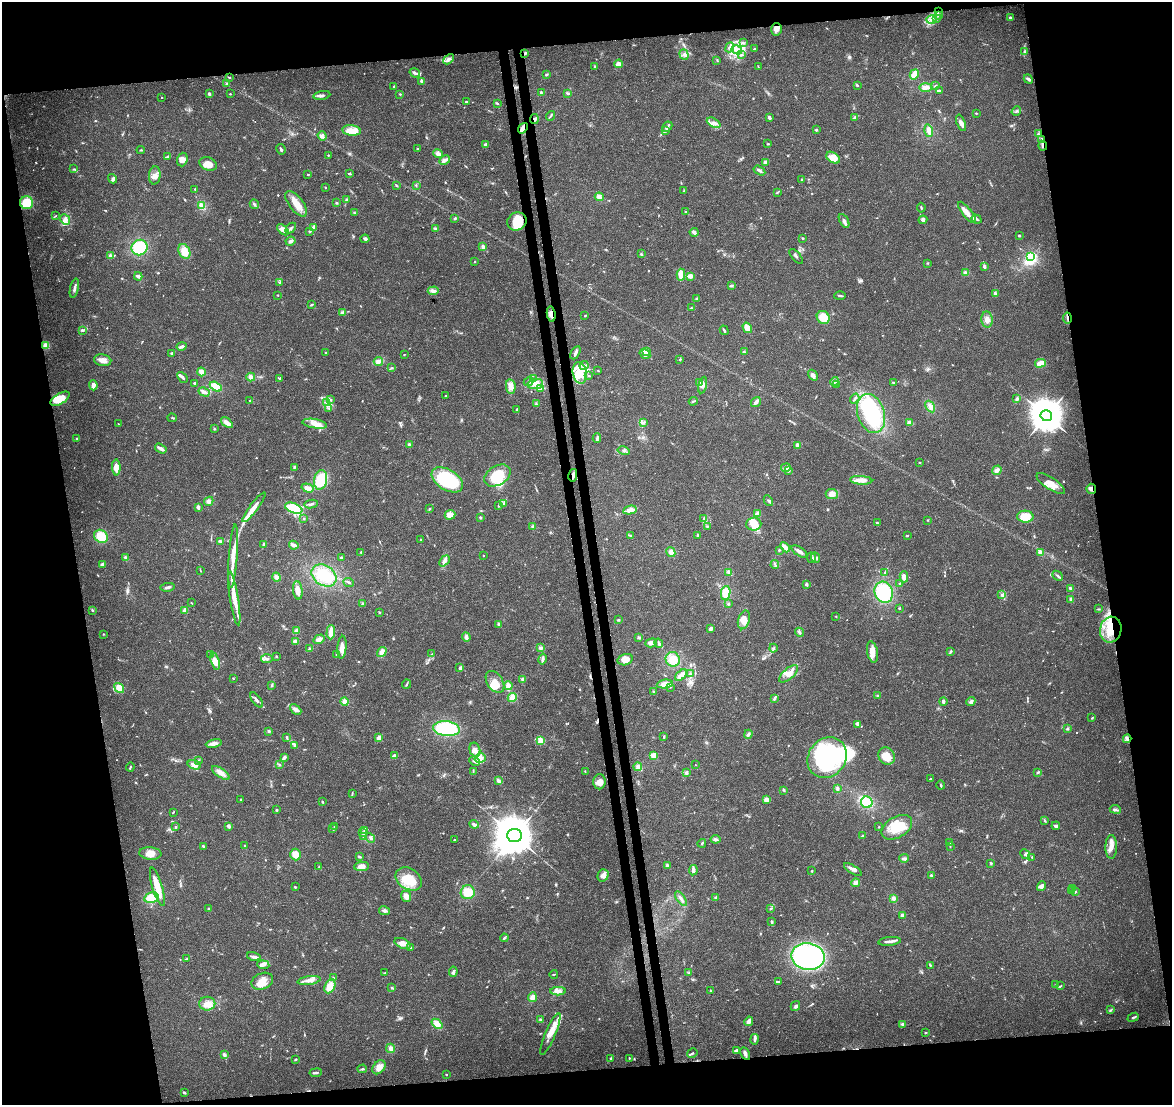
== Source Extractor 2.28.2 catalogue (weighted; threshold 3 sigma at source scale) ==
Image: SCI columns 56-4734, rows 68-4477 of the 4791 x 4502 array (HDU 1 of 3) = the unmasked area's bounding box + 8 px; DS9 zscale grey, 4 x 4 block average (1 PNG px = mean of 4 x 4 image px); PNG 1174 x 1107 px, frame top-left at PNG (2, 2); each listed source drawn as its Kron ellipse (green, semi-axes under 4 px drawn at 4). Shown black and unused: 21% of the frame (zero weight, under 3 of 4 exposures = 5% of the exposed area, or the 3 px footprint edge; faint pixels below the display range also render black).
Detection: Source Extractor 2.28.2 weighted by HDU 2 'WHT'. Background 0.0306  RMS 0.0036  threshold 0.0162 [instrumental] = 3 sigma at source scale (4.5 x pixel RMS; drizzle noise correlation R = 1.50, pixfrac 1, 0.0396/0.0396 arcsec/px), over >= 5 px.
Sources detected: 835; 1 too faint to see at this stretch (4 x 4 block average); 7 inside a brighter object's white glare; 4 cosmic-ray / hot-pixel residue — neither listed nor drawn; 22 coinciding with a brighter row at this scale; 83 inside a brighter listed object's ellipse — not listed separately; of the other 718, all 500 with FLUX_AUTO >= 1.31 (the completeness limit of this list) listed and drawn (218 fainter detections not listed), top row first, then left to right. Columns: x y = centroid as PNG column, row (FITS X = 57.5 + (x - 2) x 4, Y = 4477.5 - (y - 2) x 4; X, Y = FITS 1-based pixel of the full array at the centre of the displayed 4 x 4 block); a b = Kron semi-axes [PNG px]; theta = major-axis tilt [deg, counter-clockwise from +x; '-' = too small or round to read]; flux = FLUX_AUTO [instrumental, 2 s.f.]
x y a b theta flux
939 12 2 2 - 1.7
938 15 4 2 - 3.1
1010 17 3 2 - 3.2
931 19 5 3 - 7
936 19 4 2 - 2.2
776 29 6 5 - 11
744 43 3 2 - 2.5
730 47 5 3 - 5.6
754 49 3 2 - 2.5
737 50 5 3 - 11
1024 52 2 2 - 2.1
525 53 3 2 - 3.4
684 55 5 4 - 7.7
741 55 3 2 - 2.9
449 59 6 3 45 7.5
717 60 2 2 - 1.6
618 64 4 3 - 10
595 66 3 2 - 2.1
758 67 4 2 - 1.5
415 73 5 2 - 6
914 74 5 3 - 24
546 75 4 2 - 2.9
229 77 3 2 - 1.9
1028 79 5 2 - 6.1
422 81 2 2 - 12
227 84 2 2 - 2.7
857 85 3 2 - 2.9
394 86 3 2 - 1.9
935 86 3 2 - 2.3
926 87 6 4 1 12
939 91 4 3 - 4.4
541 92 3 2 - 2.2
568 93 3 2 - 3.4
209 94 2 2 - 5.5
230 94 2 2 - 1.6
400 94 2 2 - 1.8
322 95 8 2 9 6.8
162 98 2 2 - 1.9
466 101 2 2 - 2
497 103 3 2 - 2.5
1016 111 5 2 - 2.5
976 113 3 2 - 1.5
551 116 5 2 - 3
769 118 4 3 - 3.7
855 118 4 2 - 7.4
534 119 5 3 - 4.4
714 123 7 4 -28 9.5
961 123 9 4 -70 10
667 127 6 2 43 3.8
523 128 6 4 51 9.3
351 130 9 5 -7 23
666 130 2 2 - 2.1
816 130 3 3 - 2
929 131 6 3 -72 14
1038 134 2 2 - 1.5
322 136 5 4 - 6.7
1042 139 3 2 - 2.3
768 144 3 2 - 2.5
485 145 3 3 - 4.1
1043 146 5 2 - 2.9
281 149 5 2 - 4.2
417 149 4 2 - 2.1
141 150 4 2 - 1.8
438 154 5 3 - 7
328 155 2 2 - 3.2
167 157 3 2 - 3.2
833 158 7 5 -34 31
182 160 7 5 72 13
445 160 6 3 28 13
765 163 3 3 - 10
208 164 9 6 -21 22
74 169 2 2 - 1.4
759 171 6 3 -33 5.8
350 174 3 2 - 3.1
155 175 9 5 84 14
308 175 2 2 - 1.7
113 179 5 4 - 5.2
801 180 2 2 - 2.4
396 185 4 2 - 2
416 185 2 2 - 1.4
325 187 2 2 - 1.4
195 189 3 2 - 1.4
684 191 3 2 - 1.5
777 192 3 2 - 2.3
599 197 4 3 - 7.2
346 200 3 2 - 2.6
27 203 6 6 - 54
337 203 2 2 - 3.7
254 204 5 3 - 4.3
296 204 15 7 -52 29
202 205 4 3 - 12
921 208 5 2 - 2.4
686 212 2 2 - 2.1
967 212 13 4 -51 17
354 213 2 2 - 2
55 216 4 2 - 1.9
455 218 4 2 - 2.2
65 219 6 4 -50 8.6
977 219 5 2 - 3.5
923 220 4 4 - 5.5
517 221 10 9 - 57
844 221 7 3 -60 6.4
291 228 6 2 44 4.4
314 228 3 3 - 11
435 228 3 3 - 3.1
283 230 7 4 -44 9
310 231 3 2 - 1.9
694 232 4 3 - 6.3
1019 236 3 2 - 2.3
802 238 2 2 - 2.4
365 239 4 3 - 4.7
291 241 5 3 - 6.1
483 247 4 3 - 5.8
139 248 8 7 - 90
184 251 8 5 -63 25
641 254 2 2 - 1.6
110 256 3 3 - 3.7
796 257 9 2 -49 3.7
1031 257 2 2 - 290
475 262 2 2 - 1.6
928 263 2 2 - 1.5
984 267 3 2 - 5.3
965 273 2 2 - 16
681 275 6 3 -88 21
138 276 4 3 - 7.9
690 276 4 3 - 14
280 282 3 2 - 2.9
731 286 3 2 - 2.1
74 288 10 2 77 7.1
433 291 5 3 - 6.4
995 293 4 3 - 5.1
278 295 2 2 - 2
840 296 6 2 2 2.9
697 299 3 2 - 4
311 305 4 2 - 2.4
691 308 2 2 - 2.2
343 313 3 3 - 8.9
551 314 8 3 -80 11
585 315 2 2 - 2
823 317 7 6 - 33
1067 318 5 2 - 3
987 319 8 5 -84 14
747 328 6 3 -58 22
82 330 3 2 - 3
724 330 5 2 - 2.9
45 345 4 4 - 11
181 346 5 3 - 4.7
646 351 3 2 - 3.8
326 352 2 2 - 2.3
744 352 3 2 - 2.6
172 353 2 2 - 3.1
575 353 7 3 61 5.2
645 354 6 3 -34 5.5
404 355 3 2 - 1.3
680 359 3 2 - 1.9
103 360 9 5 -10 18
378 361 4 4 - 7.6
1040 363 5 3 - 19
584 366 4 3 - 5.3
392 368 3 2 - 2.7
598 371 3 2 - 1.4
201 372 4 3 - 20
580 373 11 7 -79 32
813 375 6 3 -58 6.6
589 376 2 2 - 1.6
182 377 6 2 -47 5.6
251 377 4 3 - 9.6
280 379 4 2 - 4
533 379 3 2 - 1.4
529 381 5 2 - 4.5
835 381 4 3 - 4.2
699 382 3 2 - 2.6
893 382 2 2 - 2.2
195 383 2 2 - 6.2
535 384 8 5 8 16
93 385 5 3 - 11
703 385 8 4 78 9.2
837 385 2 2 - 1.3
511 386 7 4 -81 14
216 387 6 3 -29 44
540 388 3 2 - 2.1
204 392 6 3 -28 8.6
446 396 2 2 - 3.1
60 399 11 5 31 41
855 399 5 2 - 3.2
1017 399 4 3 - 4.3
250 400 2 2 - 2.1
331 400 3 3 - 3.1
693 401 4 2 - 2.7
326 402 3 2 - 2.6
756 402 5 3 - 7.7
536 404 2 2 - 2
930 407 6 4 -58 8.3
329 408 4 2 - 2.3
517 410 3 3 - 3.8
871 413 20 13 -71 210
1046 416 6 5 - 5900
172 418 5 2 - 2.3
227 423 7 4 -39 11
643 423 3 2 - 2.1
910 423 4 2 - 14
119 424 2 2 - 1.3
315 424 12 4 -9 19
214 429 3 2 - 1.5
597 438 4 2 - 3.8
77 439 3 2 - 2.3
409 445 3 2 - 5.6
798 445 4 3 - 5.9
161 448 6 2 -34 11
624 450 6 2 -11 4.1
919 462 2 2 - 1.3
116 467 8 4 -89 20
294 467 4 2 - 1.6
786 468 5 3 - 5.1
788 470 4 3 - 3.9
997 470 5 4 - 7.8
497 475 14 9 31 73
573 475 6 2 78 9
321 480 10 6 80 61
447 480 17 10 -32 150
861 480 11 3 -4 14
1051 484 16 6 -33 25
308 488 6 4 -18 10
1091 489 5 5 - 7.8
832 494 6 5 - 12
209 501 5 3 - 8.2
768 501 6 2 -59 4.1
503 503 4 3 - 4
311 504 7 2 11 6.1
499 506 3 2 - 2.1
198 507 4 2 - 5.6
254 507 18 3 53 30
294 508 9 5 -21 96
429 509 3 2 - 1.8
630 510 7 4 12 15
757 514 4 2 - 12
450 515 5 4 - 21
1025 517 8 6 -2 37
480 518 3 2 - 2.1
704 518 3 2 - 2.8
304 519 2 2 - 1.5
928 520 2 2 - 1.5
877 523 4 2 - 2.5
754 524 7 6 - 25
707 526 2 2 - 1.8
532 527 3 2 - 3.2
698 535 2 2 - 3.3
101 536 7 6 - 38
630 536 4 2 - 2.2
907 536 3 2 - 2
421 539 2 2 - 1.4
220 541 3 2 - 4.4
263 544 4 3 - 3.9
294 545 5 3 - 8.3
785 547 6 3 -46 12
779 550 2 2 - 1.9
361 552 2 2 - 1.7
671 552 5 4 - 10
799 552 9 3 -33 8
1040 553 4 3 - 9
483 555 2 2 - 2.4
233 556 32 3 86 46
126 558 4 3 - 5.5
341 558 2 2 - 4.5
811 558 5 2 - 3.3
815 558 5 2 - 3.1
444 561 6 3 47 6.9
102 564 3 3 - 5.9
775 564 4 2 - 3
200 571 3 2 - 1.3
729 572 4 3 - 4.8
885 572 3 2 - 2.4
324 575 13 10 -35 49
1058 576 6 2 -42 4.4
276 577 4 4 - 7.5
904 577 5 3 - 13
349 582 5 2 - 4.6
806 584 2 2 - 16
900 584 3 2 - 3.6
168 587 7 2 8 5.1
1071 589 4 2 - 7.1
298 590 9 4 -83 19
884 592 11 9 -65 120
726 593 7 4 78 27
1002 594 2 2 - 1.5
234 599 27 4 -81 42
1071 599 3 3 - 5.2
191 603 2 2 - 1.8
362 604 3 2 - 2.4
728 604 2 2 - 3.4
899 609 3 2 - 1.8
1098 609 3 2 - 1.8
92 610 3 2 - 2.5
185 610 4 3 - 7.1
379 613 2 2 - 2.1
836 616 2 2 - 1.5
618 620 3 2 - 1.8
744 620 9 5 73 18
499 624 3 3 - 4.7
710 629 3 3 - 6.1
1111 630 13 10 77 57
296 631 4 3 - 7.8
331 632 7 3 88 18
799 632 4 2 - 3.4
103 634 2 2 - 1.7
466 637 5 3 - 6.4
639 638 3 2 - 3.3
319 639 6 4 32 9.1
295 642 3 3 - 9.1
651 643 6 3 18 10
659 643 5 3 - 4.9
342 647 11 4 85 16
540 648 4 3 - 4
773 648 4 2 - 2.3
310 649 3 2 - 5.8
382 652 5 4 - 12
872 652 11 5 -79 20
950 652 4 2 - 2.8
432 654 3 2 - 1.9
210 655 3 2 - 1.4
336 655 2 2 - 1.6
277 657 2 2 - 1.9
267 659 6 2 5 4.6
542 659 6 2 77 4.2
673 659 7 7 - 26
625 660 8 5 16 21
215 661 9 4 -73 21
460 668 3 2 - 7.7
690 674 2 2 - 1.8
789 674 11 5 41 20
681 675 7 3 42 14
233 678 2 2 - 1.9
523 679 4 3 - 4.6
495 682 12 7 -57 24
406 684 4 2 - 2.6
665 684 8 4 8 18
272 685 3 2 - 1.7
508 686 4 3 - 8.5
670 687 2 2 - 1.9
119 688 5 4 - 21
654 691 2 2 - 1.7
878 696 3 2 - 3.4
512 697 5 4 - 15
774 699 3 2 - 3.7
256 700 9 2 -53 6.1
971 701 5 3 - 4.8
344 702 4 4 - 8.8
943 702 4 3 - 5.7
296 709 6 4 -45 9.3
1092 718 3 2 - 1.7
857 724 4 2 - 5.4
446 729 13 7 -7 130
1067 729 2 2 - 10
269 731 2 2 - 3.2
748 734 4 3 - 4.8
664 737 3 2 - 2.8
286 738 3 2 - 1.8
379 738 4 3 - 10
1127 739 4 3 - 5.8
541 741 2 2 - 92
214 743 8 3 10 15
295 746 3 3 - 5.8
475 750 7 5 -75 8.9
654 755 2 2 - 90
394 756 4 3 - 5.5
887 756 9 7 -54 34
284 757 4 3 - 5.5
480 758 5 4 - 11
827 758 21 18 55 290
199 760 3 2 - 1.9
474 761 5 3 - 4.7
280 764 3 2 - 1.7
194 765 7 4 -17 15
695 765 2 2 - 1.6
130 767 4 2 - 2.3
638 767 4 4 - 8.4
473 771 3 2 - 1.6
585 771 3 2 - 1.4
686 772 3 3 - 4.2
221 773 10 4 -36 15
1037 773 2 2 - 1.6
930 779 2 2 - 1.9
498 781 4 3 - 5.9
599 782 7 6 - 18
941 785 5 2 - 2.5
837 788 4 3 - 3.9
784 790 3 2 - 2.3
352 793 3 2 - 1.7
241 799 2 2 - 1.4
766 800 4 4 - 11
322 802 3 2 - 2.1
867 802 6 5 - 38
1115 809 5 2 - 4.1
276 810 2 2 - 2.9
173 812 3 2 - 1.5
1044 820 3 2 - 1.9
474 824 5 3 - 5.3
229 826 2 2 - 15
1056 826 4 3 - 4.5
176 827 2 2 - 3.4
335 827 2 2 - 2.8
879 827 2 2 - 1.6
897 827 17 10 30 56
332 829 3 2 - 2.2
365 830 3 2 - 2
362 833 3 2 - 1.7
363 836 3 2 - 2.3
514 836 7 6 - 9700
863 836 3 3 - 4.2
370 838 5 2 - 4
716 839 5 3 - 5.5
455 840 2 2 - 2.4
702 843 4 2 - 2.3
950 843 4 3 - 4.1
203 846 3 2 - 3.2
245 846 3 2 - 2
950 846 2 2 - 1.5
1111 847 12 6 89 15
150 853 11 6 -5 21
295 854 6 5 - 18
1025 854 5 4 - 5.7
359 857 3 2 - 3.9
1032 857 2 2 - 1.4
904 858 5 3 - 5.9
991 863 3 2 - 2.1
667 865 3 3 - 2.8
361 866 7 4 6 16
319 867 4 2 - 2
693 870 5 2 - 10
853 870 10 3 -32 11
812 871 3 2 - 1.5
603 875 6 5 - 13
931 875 4 2 - 2.6
409 879 14 10 -33 70
856 883 4 3 - 8
1042 886 5 3 - 8.6
157 887 20 5 -73 44
295 887 2 2 - 2.4
1072 889 2 2 - 2.8
1071 891 2 2 - 2.6
468 892 7 7 - 35
1075 892 3 2 - 2.7
406 896 5 5 - 12
716 897 3 3 - 2.7
151 898 7 5 15 44
681 898 8 2 -55 5.9
894 898 4 3 - 5.2
208 909 2 2 - 3.5
770 909 4 2 - 1.4
384 911 5 3 - 6.2
902 915 3 2 - 4.6
772 922 4 2 - 3.4
504 938 4 2 - 3.5
890 941 11 2 6 8.9
403 943 8 5 -24 18
411 947 2 2 - 1.5
254 956 7 3 -12 5.6
808 956 17 13 -10 420
186 959 3 2 - 2.1
263 965 6 3 -6 6
930 965 3 2 - 2.3
453 972 5 3 - 4.5
385 973 3 2 - 1.4
689 973 4 2 - 1.9
554 974 4 2 - 1.7
333 978 3 2 - 2.3
309 980 12 3 9 12
262 981 11 8 23 23
779 982 2 2 - 1.4
1056 985 3 2 - 3
330 986 7 5 64 30
1061 986 3 2 - 1.8
392 988 3 2 - 1.9
558 991 8 4 -1 10
710 991 3 2 - 1.7
532 997 5 4 - 13
207 1004 8 7 - 17
795 1006 5 4 - 5.9
1110 1010 2 2 - 1.3
1133 1017 6 2 22 3.5
540 1020 3 2 - 2.1
749 1021 5 3 - 11
437 1024 6 4 -40 17
902 1024 4 3 - 4
926 1033 2 2 - 2.9
550 1034 22 5 67 28
754 1039 5 3 - 6.1
391 1048 5 4 - 7.9
736 1050 4 2 - 7
692 1053 6 2 31 3.9
745 1054 7 3 -63 6.3
224 1055 4 3 - 4.7
611 1058 4 2 - 2
629 1058 2 2 - 1.4
295 1059 3 2 - 2
379 1067 8 5 47 18
362 1069 4 2 - 2.9
316 1073 6 2 8 5.8
446 1074 2 2 - 1.7
184 1093 3 2 - 3.4
Overlapping masked pixels (flux is a lower limit): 12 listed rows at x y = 939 12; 525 53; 534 119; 523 128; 1042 139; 1043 146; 551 314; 1067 318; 573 475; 1091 489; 1111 630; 1127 739
Diffuse or blended objects may show on this block-average render without a row.